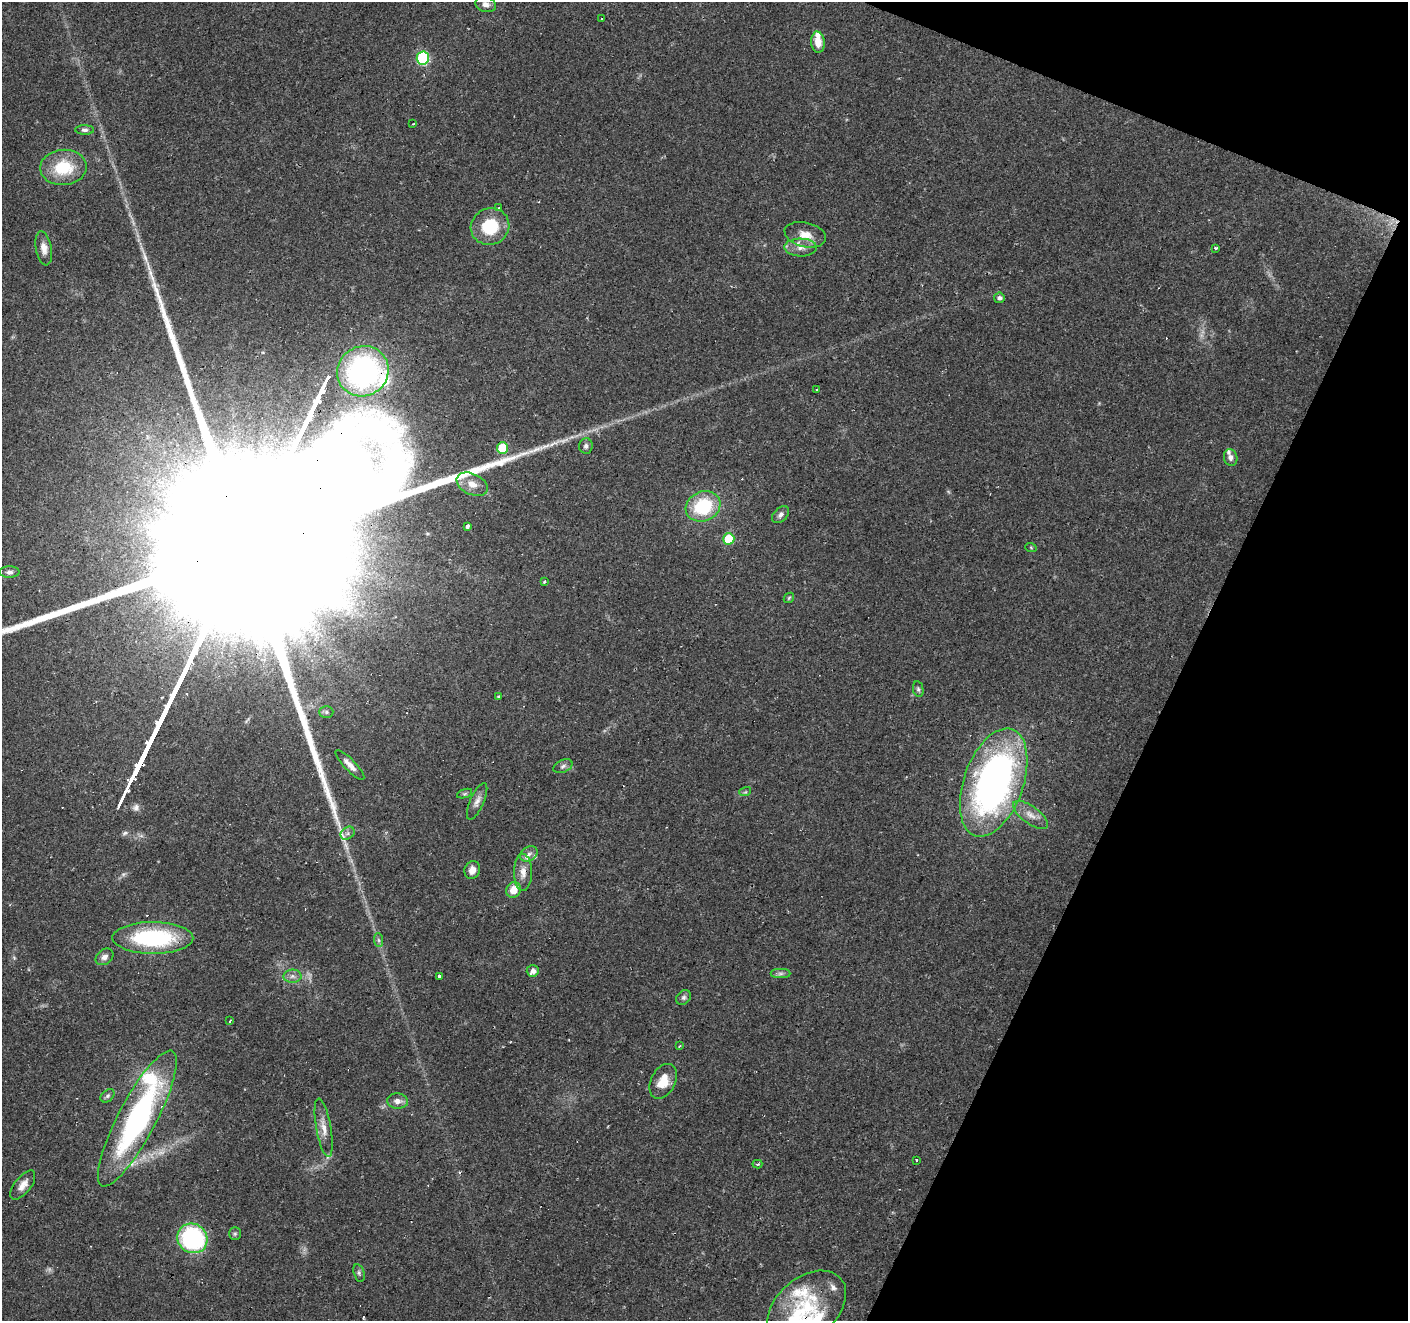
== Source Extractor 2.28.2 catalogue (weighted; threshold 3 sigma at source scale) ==
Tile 8 of 4 x 4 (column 4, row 2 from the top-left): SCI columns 4221-5626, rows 2844-4162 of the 5631 x 5751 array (HDU 1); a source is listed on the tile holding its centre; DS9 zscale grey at full resolution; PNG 1410 x 1323 px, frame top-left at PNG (2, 2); each listed source drawn as its Kron ellipse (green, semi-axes under 4 px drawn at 4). Shown black and unused: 20% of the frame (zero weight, under 2 of 3 exposures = <1% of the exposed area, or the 3 px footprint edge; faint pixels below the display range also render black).
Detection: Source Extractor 2.28.2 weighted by HDU 2 'WHT'; one run over the whole footprint, this tile lists its part. Background 0.0879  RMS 0.0051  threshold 0.0228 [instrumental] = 3 sigma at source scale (4.5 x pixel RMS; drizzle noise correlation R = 1.50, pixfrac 1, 0.0396/0.0396 arcsec/px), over >= 5 px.
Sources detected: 82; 2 too faint to see at this stretch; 6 cosmic-ray / hot-pixel residue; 1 long thin detection or spike segment (spike, bleed or trail) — neither listed nor drawn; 8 inside a brighter listed object's ellipse — not listed separately; the other 65 listed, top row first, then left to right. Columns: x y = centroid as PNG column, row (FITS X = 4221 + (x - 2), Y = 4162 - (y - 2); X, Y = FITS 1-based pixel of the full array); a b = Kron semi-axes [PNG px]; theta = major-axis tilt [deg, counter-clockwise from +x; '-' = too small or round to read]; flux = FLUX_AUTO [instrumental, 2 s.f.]
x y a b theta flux
486 4 10 7 -17 2.5
602 19 3 3 - 1.1
818 42 10 7 -85 5.7
423 58 6 6 - 61
413 124 3 2 - 0.88
85 130 9 4 0 1.4
63 167 23 17 4 20
499 208 3 2 - 0.99
490 226 19 18 - 22
805 235 21 12 -13 7.3
801 247 16 9 -2 4.7
44 248 17 8 -79 4.1
1216 248 4 3 - 0.9
999 298 5 5 - 1.6
363 371 26 25 - 100
816 389 3 2 - 0.63
586 446 7 7 - 1.7
502 448 6 5 - 18
1231 458 8 6 -78 2.2
472 484 16 10 -25 5.5
703 506 18 14 24 30
781 515 10 6 43 1.9
467 526 4 3 - 8.3
729 539 6 5 - 20
1031 548 6 3 -21 0.51
9 572 10 6 0 1.8
544 582 3 3 - 1.2
789 598 6 4 46 0.7
918 689 8 5 -80 1.1
498 696 4 3 - 0.56
326 712 7 6 - 1.2
350 765 20 5 -46 3.9
563 766 10 6 25 1.6
994 782 56 30 71 220
745 792 6 3 17 0.65
464 794 8 3 19 0.84
477 801 20 7 66 3.2
1030 815 20 8 -36 5
348 833 7 6 - 1.6
529 854 9 7 30 2.3
472 870 9 7 70 3.7
523 872 19 9 90 5
513 890 8 7 - 6.4
153 938 40 16 0 57
379 940 7 4 -88 1
104 957 10 7 36 2.3
533 971 6 5 - 2.8
780 974 10 4 0 1.5
292 976 9 6 0 2.2
439 976 4 3 - 1.7
683 997 8 6 44 1.3
230 1021 3 2 - 0.79
679 1046 4 3 - 0.46
663 1081 18 12 63 9.3
108 1096 8 5 42 1.2
397 1101 10 7 -4 3.1
137 1119 76 19 62 120
324 1128 30 7 -80 5.7
917 1160 3 3 - 1.9
757 1164 5 3 - 1
23 1185 17 8 52 4.4
235 1234 6 5 - 1
192 1238 15 14 - 79
359 1273 9 5 -75 1.1
807 1308 45 30 41 35
Overlapping masked pixels (flux is a lower limit): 2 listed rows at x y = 363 371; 137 1119